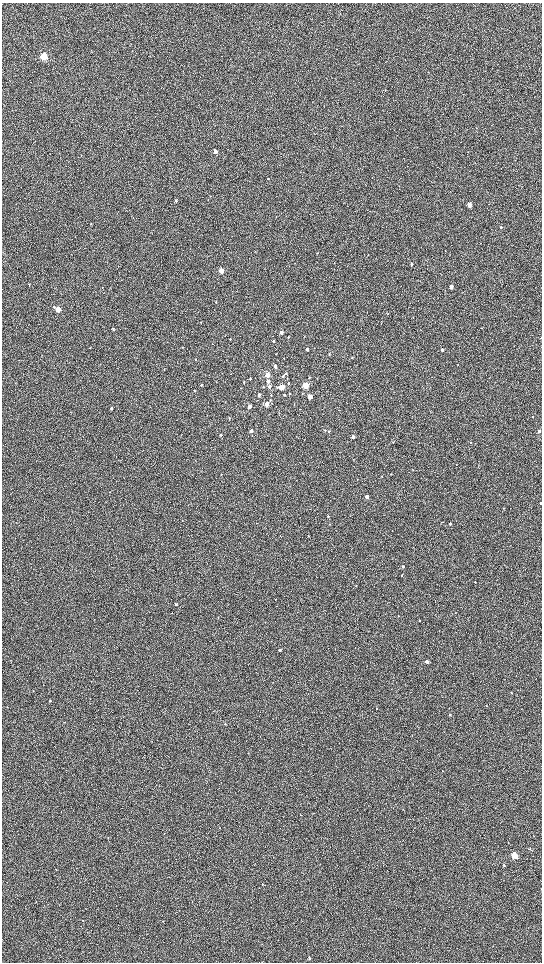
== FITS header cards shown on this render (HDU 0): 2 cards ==
NAXIS1  =                 1080 / length of data axis 1
NAXIS2  =                 1920 / length of data axis 2

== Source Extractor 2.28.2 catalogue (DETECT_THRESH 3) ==
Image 1080 x 1920 px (HDU 0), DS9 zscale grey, zoomed out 1/2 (1 PNG px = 2 x 2 image px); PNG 544 x 964 px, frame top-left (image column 1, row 1919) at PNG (2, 3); no overlay
Background 604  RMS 57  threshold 172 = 3 sigma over >= 5 px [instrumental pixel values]
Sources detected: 120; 4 cannot appear on this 1/2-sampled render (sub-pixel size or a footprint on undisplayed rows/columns) and are not listed; the other 116 listed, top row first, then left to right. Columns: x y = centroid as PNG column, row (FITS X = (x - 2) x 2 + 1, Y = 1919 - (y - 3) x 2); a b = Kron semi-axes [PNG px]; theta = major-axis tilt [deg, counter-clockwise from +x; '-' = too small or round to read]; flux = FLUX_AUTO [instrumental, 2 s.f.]
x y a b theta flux
44 56 3 3 - 920000
385 90 2 2 - 4300
215 151 3 3 - 89000
475 163 3 2 - 4500
268 179 2 2 - 8400
176 201 3 2 - 17000
469 205 3 2 - 210000
276 217 2 2 - 3500
91 224 3 2 - 4700
501 227 2 2 - 12000
445 251 2 1 - 3700
317 253 2 2 - 4400
368 255 2 2 - 3500
334 263 2 2 - 4000
411 264 3 2 - 25000
221 271 3 3 - 230000
451 287 3 2 - 130000
216 302 3 2 - 9200
54 307 4 3 - 9000
58 309 3 3 - 230000
387 313 2 2 - 4000
413 317 2 1 - 3400
201 322 3 2 - 6300
381 323 2 2 - 3400
482 328 3 2 - 6500
113 329 3 2 - 12000
281 333 3 2 - 68000
288 337 3 2 - 9800
541 338 2 2 - 3900
230 339 3 2 - 6000
274 341 2 2 - 16000
307 349 2 2 - 35000
442 350 2 2 - 34000
329 354 3 2 - 8200
352 357 2 2 - 9500
283 358 2 2 - 5000
195 360 3 2 - 9800
458 364 2 2 - 3200
275 366 3 2 - 36000
286 373 3 2 - 14000
267 375 3 3 - 210000
283 376 3 2 - 15000
309 378 2 2 - 8800
250 379 2 2 - 11000
268 381 3 2 - 54000
244 382 3 2 - 11000
288 383 3 2 - 12000
201 385 3 3 - 9100
306 386 3 3 - 490000
263 387 2 2 - 6200
269 387 3 3 - 29000
282 387 3 3 - 300000
194 390 3 2 - 7600
290 394 3 2 - 13000
259 395 3 2 - 41000
271 395 3 2 - 6900
284 395 2 2 - 15000
310 397 3 3 - 200000
267 404 3 3 - 150000
294 405 2 2 - 4100
249 406 3 2 - 83000
111 408 3 2 - 18000
279 413 2 2 - 3400
533 416 2 2 - 7900
229 418 3 2 - 9900
325 430 3 2 - 9600
251 431 3 2 - 54000
329 431 3 3 - 9800
539 431 2 2 - 43000
221 435 3 3 - 11000
353 437 2 2 - 74000
393 442 3 2 - 4500
456 464 2 1 - 3200
391 474 2 2 - 7900
382 476 2 2 - 6500
426 479 2 2 - 4700
367 497 2 2 - 110000
541 503 2 2 - 8900
503 508 2 2 - 5900
328 516 2 2 - 15000
329 524 2 2 - 4300
450 524 2 2 - 29000
280 536 2 2 - 2400
308 536 2 2 - 7400
403 567 2 2 - 30000
402 575 2 2 - 7800
475 582 2 1 - 6200
356 586 2 2 - 4200
176 604 3 2 - 16000
398 616 2 2 - 4400
419 620 2 2 - 8200
280 650 2 2 - 29000
427 662 2 2 - 55000
33 691 2 2 - 3200
511 693 2 2 - 5600
50 701 2 2 - 11000
486 705 3 2 - 5400
449 708 2 2 - 4100
450 714 2 2 - 9200
64 722 3 2 - 4600
225 724 2 2 - 6600
442 770 2 2 - 5500
220 828 2 2 - 3400
164 833 2 2 - 4000
528 849 3 3 - 6200
515 856 4 3 - 400000
273 857 2 1 - 3200
504 865 3 2 - 5500
56 870 3 2 - 4400
262 884 2 1 - 3500
541 889 4 2 - 5400
36 902 2 2 - 4600
192 902 2 1 - 3500
83 920 3 2 - 4900
163 921 2 2 - 4000
309 958 3 2 - 18000
At the frame edge (FLAGS 8, measured only in part): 3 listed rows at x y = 541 338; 541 503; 541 889
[4 sub-pixel or undisplayed-footprint detections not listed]